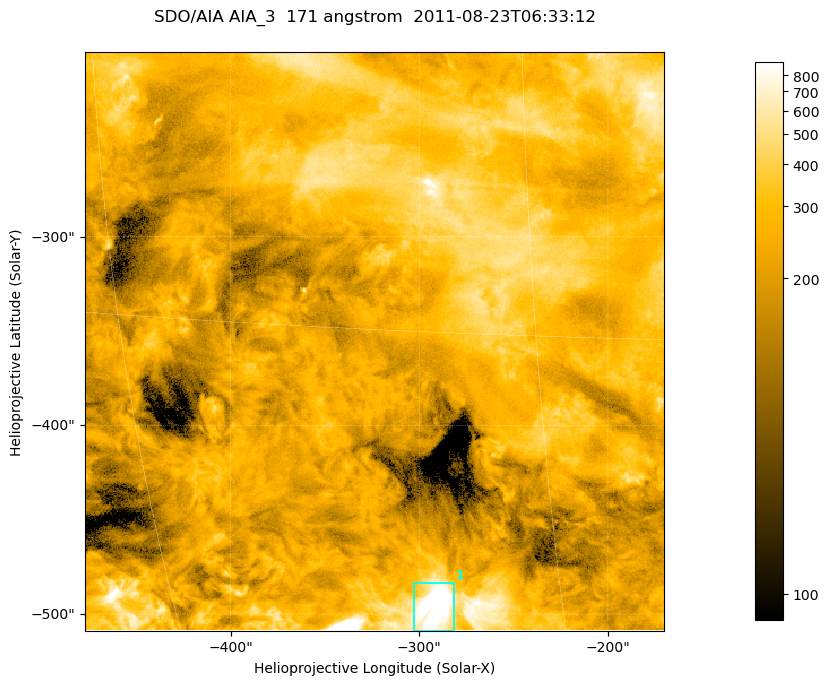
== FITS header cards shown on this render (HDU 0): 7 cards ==
TELESCOP= 'SDO/AIA '
INSTRUME= 'AIA_3   '
WAVELNTH=                  171
WAVEUNIT= 'angstrom'
DATE-OBS= '2011-08-23T06:33:12.34'
CTYPE1  = 'HPLN-TAN'
CTYPE2  = 'HPLT-TAN'

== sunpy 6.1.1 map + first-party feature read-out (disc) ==
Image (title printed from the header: SDO/AIA AIA_3  171 angstrom  2011-08-23T06:33:12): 512 x 512 px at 0.599 arcsec/px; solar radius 949 arcsec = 1582 px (partial field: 3.3% of the solar disc is inside the frame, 100% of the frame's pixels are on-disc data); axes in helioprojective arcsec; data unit not stated in the header (colour bar unlabelled)
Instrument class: DISC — disc imager (sunpy class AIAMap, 171 A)
Bright regions (active regions / flare kernels): reference = the on-disc median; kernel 5 px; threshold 5 sigma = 441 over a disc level ~246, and >= 1.15x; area >= 262 px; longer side >= 6 px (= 3.6 arcsec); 1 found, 1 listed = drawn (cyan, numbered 1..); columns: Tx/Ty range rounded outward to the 2 arcsec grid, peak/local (2 s.f.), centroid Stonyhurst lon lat
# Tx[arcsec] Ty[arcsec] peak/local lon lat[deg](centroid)
1 -304..-280 -510..-482 5.2 -20 -25